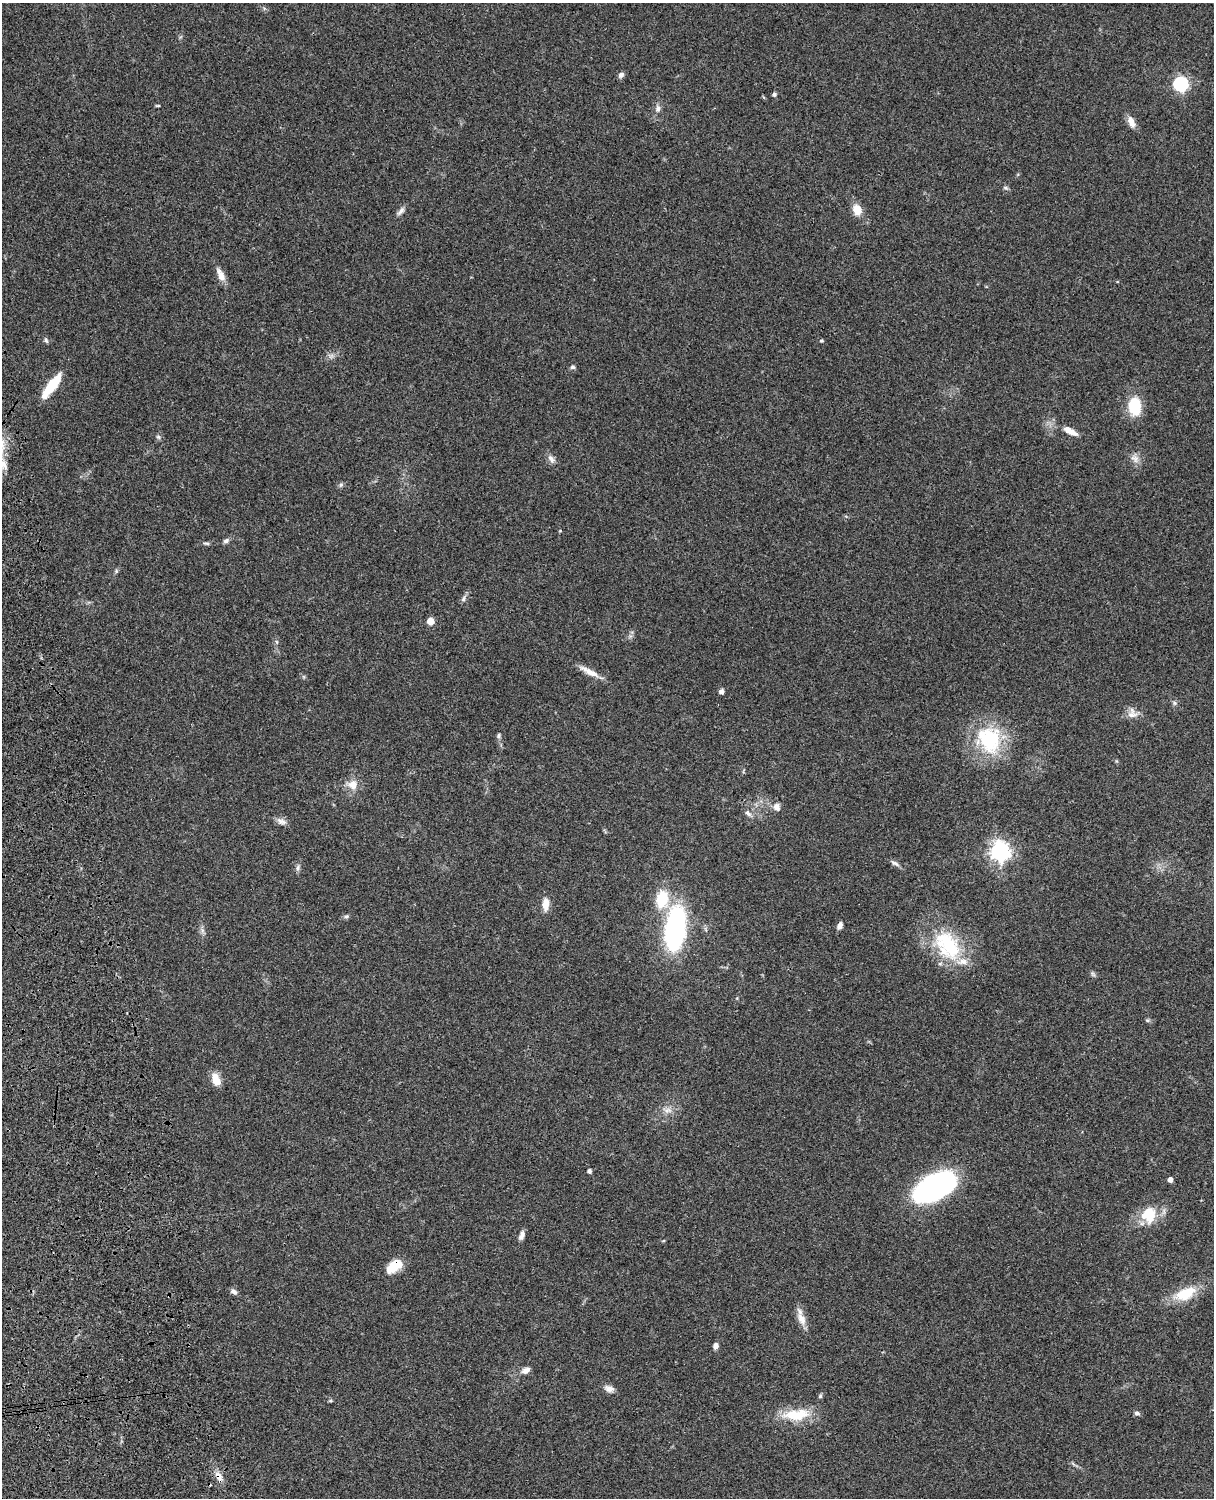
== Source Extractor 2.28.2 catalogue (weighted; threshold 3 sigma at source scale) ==
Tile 7 of 4 x 3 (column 3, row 2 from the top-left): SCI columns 2545-3756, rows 1772-3267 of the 5086 x 4926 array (HDU 1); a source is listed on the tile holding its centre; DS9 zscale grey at full resolution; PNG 1216 x 1500 px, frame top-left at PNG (2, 3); no overlay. Shown black and unused: <1% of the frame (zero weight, under 3 of 4 exposures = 6% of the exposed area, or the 3 px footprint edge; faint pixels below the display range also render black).
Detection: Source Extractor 2.28.2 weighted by HDU 2 'WHT'; one run over the whole footprint, this tile lists its part. Background 0.0963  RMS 0.0062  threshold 0.0281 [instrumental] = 3 sigma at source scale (4.5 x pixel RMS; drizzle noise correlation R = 1.50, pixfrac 1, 0.05/0.05 arcsec/px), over >= 5 px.
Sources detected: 66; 1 inside a brighter object's white glare — not listed; the other 65 listed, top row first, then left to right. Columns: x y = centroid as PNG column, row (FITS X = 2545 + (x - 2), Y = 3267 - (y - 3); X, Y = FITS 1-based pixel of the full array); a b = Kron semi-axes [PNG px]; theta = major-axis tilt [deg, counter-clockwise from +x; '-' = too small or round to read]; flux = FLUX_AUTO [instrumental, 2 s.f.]
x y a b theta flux
621 75 7 6 - 2.1
1181 84 6 6 - 120
774 94 5 5 - 1.3
158 106 7 3 1 0.68
658 109 10 7 84 2.6
1131 122 16 8 -67 4.5
1005 188 7 5 -3 1.2
857 210 13 10 -67 7
401 211 13 6 45 2.4
221 275 18 8 -63 5.3
46 340 8 4 -57 1.1
822 341 5 4 - 0.74
572 367 6 5 - 1.2
51 386 31 9 53 19
1135 406 18 13 -87 22
1070 431 17 7 -29 6.6
158 437 6 5 - 1.2
1135 458 13 8 -38 3.9
551 459 12 7 -59 3
3 464 13 9 -57 4.9
341 485 6 5 - 1.2
226 541 8 6 21 1.7
206 543 10 4 -5 1.1
463 599 9 5 71 1.7
430 621 5 5 - 9
589 672 30 7 -27 6.7
721 691 6 6 - 1.6
1174 703 7 5 -22 1.3
1132 715 16 9 -3 4.7
499 735 7 5 63 1.2
989 739 38 30 -67 44
353 785 14 13 - 6.9
777 807 10 8 -73 3.3
748 813 10 6 -45 2.4
281 821 14 8 -19 3.1
1000 851 7 7 - 320
895 863 13 5 -28 2.1
298 868 9 4 82 1.5
662 899 18 12 79 23
545 904 16 8 87 6
346 916 7 5 20 1.2
840 926 8 5 71 2.4
675 929 30 13 83 150
202 930 7 6 - 1.8
947 945 45 29 -54 45
1093 974 8 4 -45 1.2
1147 1020 6 5 - 0.99
216 1079 16 9 -70 6.9
667 1110 14 7 -6 4.2
589 1171 4 4 - 1.8
1170 1180 4 4 - 3.6
935 1187 41 21 27 140
1149 1215 21 19 88 17
522 1235 11 6 72 2.7
393 1268 19 12 16 9.7
234 1291 9 6 -37 2
1185 1294 25 12 24 19
801 1319 19 9 -66 6.3
716 1346 7 6 - 2.5
526 1370 11 7 28 3.2
609 1389 13 8 -19 3.4
820 1396 6 5 - 1.1
1137 1413 6 6 - 1.6
796 1415 39 15 5 20
219 1476 16 8 -61 4.8
Overlapping masked pixels (flux is a lower limit): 1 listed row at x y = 219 1476
Isophote crosses this tile's border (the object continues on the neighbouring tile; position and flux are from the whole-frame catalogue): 1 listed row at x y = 3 464